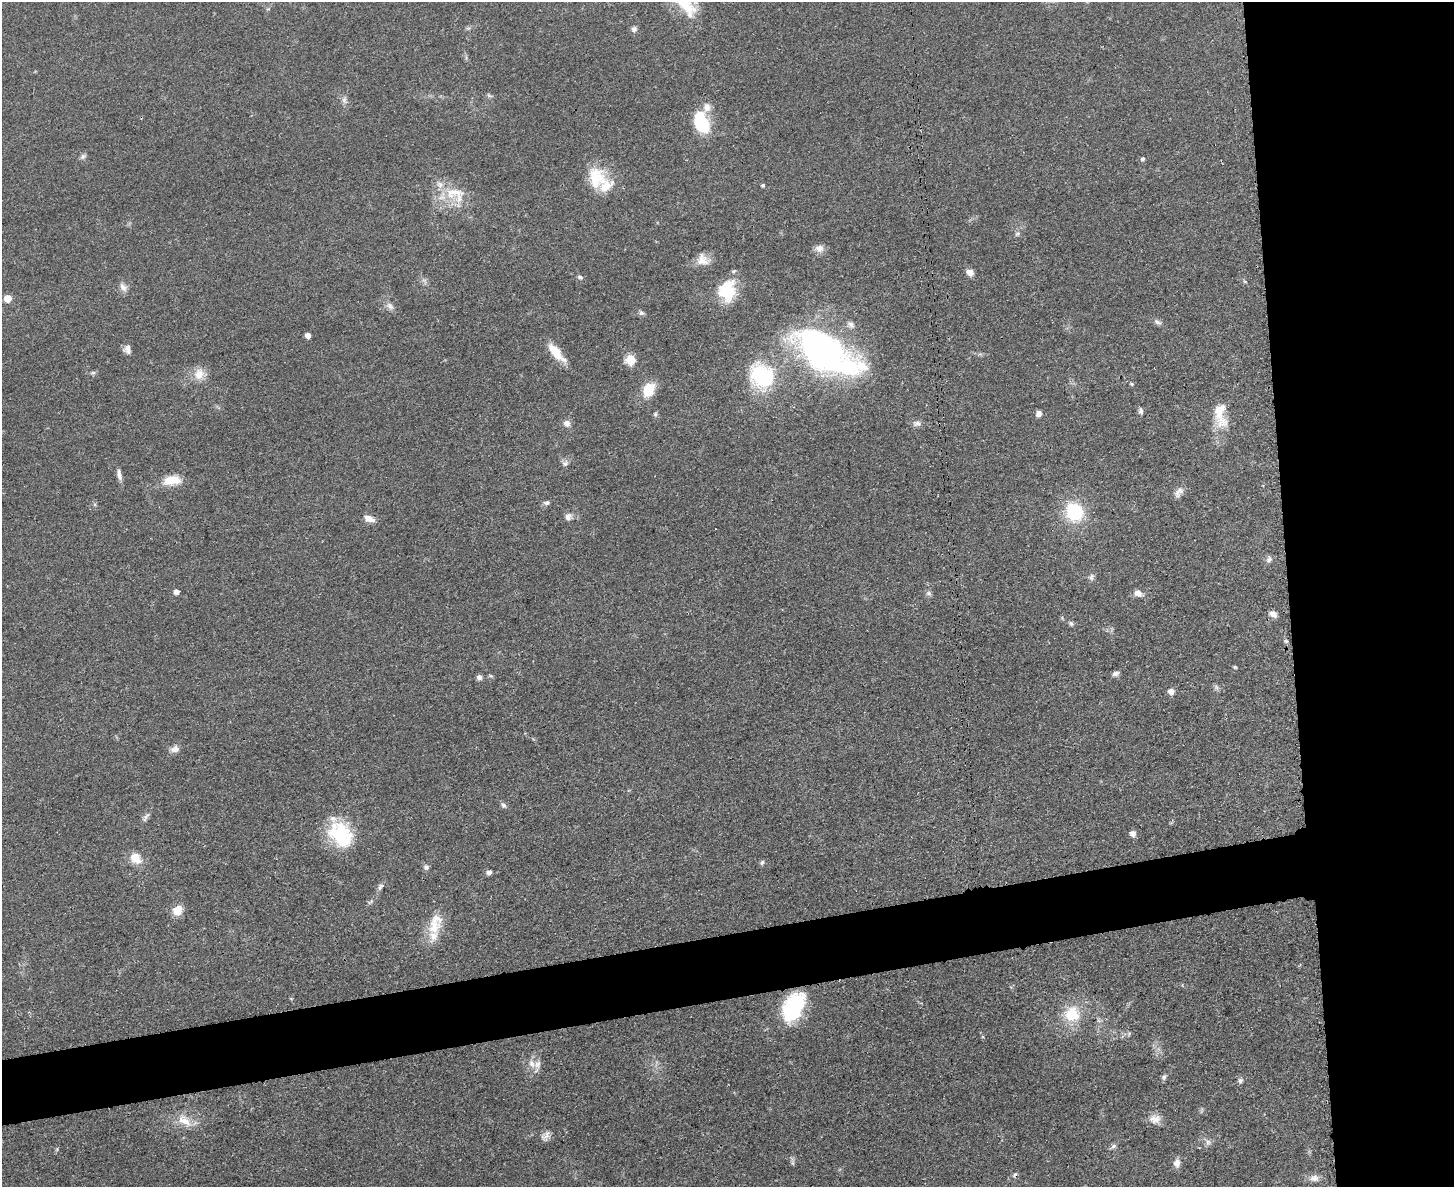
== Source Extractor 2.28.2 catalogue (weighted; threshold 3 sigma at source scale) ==
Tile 6 of 3 x 4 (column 3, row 2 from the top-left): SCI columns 3045-4496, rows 2385-3569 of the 4749 x 4767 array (HDU 1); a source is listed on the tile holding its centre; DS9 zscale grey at full resolution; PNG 1456 x 1189 px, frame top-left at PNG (2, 2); no overlay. Shown black and unused: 16% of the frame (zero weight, under 3 of 4 exposures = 2% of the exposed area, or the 3 px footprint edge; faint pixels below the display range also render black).
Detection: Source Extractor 2.28.2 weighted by HDU 2 'WHT'; one run over the whole footprint, this tile lists its part. Background 0.0461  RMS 0.0053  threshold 0.0236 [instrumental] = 3 sigma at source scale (4.5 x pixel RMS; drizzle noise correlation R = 1.50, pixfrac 1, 0.05/0.05 arcsec/px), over >= 5 px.
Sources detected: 94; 1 inside a brighter object's white glare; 1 cosmic-ray / hot-pixel residue — not listed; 8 inside a brighter listed object's ellipse — not listed separately; the other 84 listed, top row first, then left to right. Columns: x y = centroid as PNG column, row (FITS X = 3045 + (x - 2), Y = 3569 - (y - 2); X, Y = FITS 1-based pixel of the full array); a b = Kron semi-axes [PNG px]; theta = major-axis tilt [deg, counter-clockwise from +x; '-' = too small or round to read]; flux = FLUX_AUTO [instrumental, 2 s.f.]
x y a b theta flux
634 29 7 7 - 1.7
489 95 8 4 -24 1
344 100 10 6 -90 2
702 122 27 16 -66 23
83 156 8 6 39 1.4
1143 159 5 4 - 1.2
596 178 28 23 -73 19
763 185 4 4 - 0.91
455 194 33 20 -20 18
1017 234 7 5 19 1.1
819 248 12 10 6 3.2
703 260 17 13 -23 5.9
970 272 8 7 - 3.9
580 277 8 5 -16 1.2
424 281 8 5 -45 1.5
123 287 13 8 -49 2.9
727 291 23 19 79 22
8 298 5 5 - 9.3
390 306 13 7 -45 2.6
641 313 8 6 -42 1.3
1157 322 11 5 -32 1.7
851 324 11 7 -45 2.4
308 335 4 4 - 3.5
127 349 11 8 86 2.9
555 351 25 10 -51 11
822 351 70 35 -28 180
630 360 9 9 - 9.8
93 373 6 4 1 1
199 374 17 14 72 6.8
761 376 34 29 -53 38
1132 384 5 4 - 0.68
648 390 13 10 67 16
1141 411 7 5 -78 1.6
655 414 6 5 - 0.91
1038 414 7 7 - 2.2
1220 415 38 16 -82 14
567 423 9 8 - 2.8
917 423 13 8 1 2.4
565 463 9 8 - 1.9
119 474 15 6 -80 2.6
172 480 22 11 7 9.7
1177 493 13 8 -84 2.8
547 503 9 6 7 1.5
1074 512 22 19 -57 27
568 517 11 8 50 2.7
369 519 14 7 -20 4.1
1269 559 10 7 61 1.9
1091 577 9 7 65 1.7
176 592 4 4 - 3.6
929 593 8 6 -1 1.4
1138 593 9 7 -27 3.4
1273 614 9 6 -25 3.1
1071 623 7 5 -45 1.2
1235 667 5 3 - 0.73
1116 673 9 6 17 1.8
479 677 6 6 - 2
1216 687 7 4 -72 1.1
1171 691 6 5 - 4.1
175 749 12 8 18 3
503 805 8 5 -50 1.5
146 817 15 5 57 2.1
1133 833 6 5 - 3.6
341 834 34 23 -72 32
136 858 17 13 -53 7.4
762 862 7 5 71 1.1
426 867 7 7 - 1.5
489 872 7 5 4 1.7
381 887 11 6 47 1.8
370 902 10 3 30 0.91
177 910 12 11 - 6.4
434 927 28 17 45 11
793 1008 30 18 62 49
1072 1014 24 22 -4 17
1129 1033 6 5 - 0.92
537 1064 13 11 81 4
1164 1077 8 6 64 1.3
1240 1080 7 7 - 1.4
1155 1119 16 12 -2 4.8
184 1121 22 11 -35 8.1
545 1136 14 9 57 2.9
1208 1142 9 7 77 1.9
1114 1146 9 5 28 1.4
1177 1163 9 7 88 3.6
1314 1178 14 9 -1 3.4